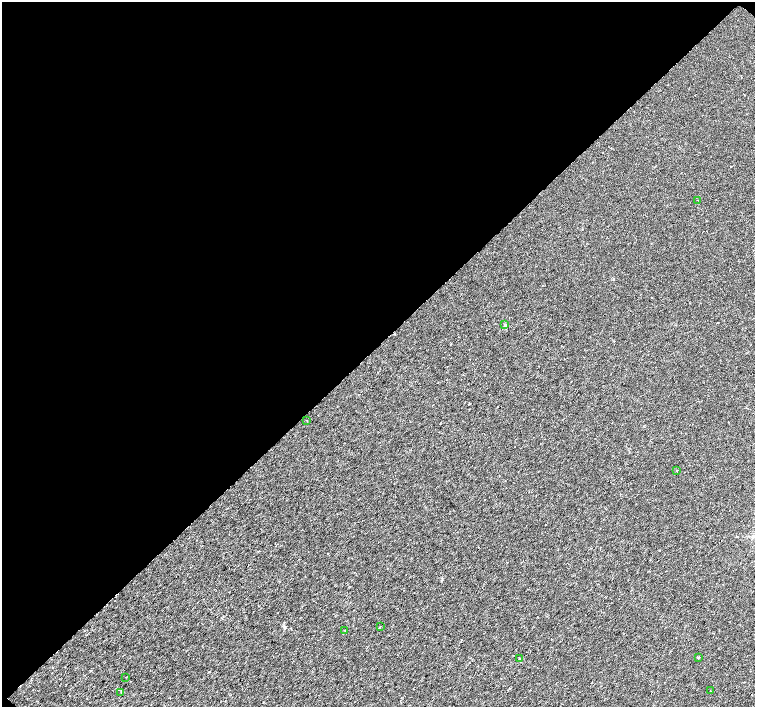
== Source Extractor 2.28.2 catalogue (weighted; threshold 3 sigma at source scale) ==
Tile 2 of 4 x 4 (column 2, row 1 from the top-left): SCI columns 1506-3010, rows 4385-5794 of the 6024 x 6017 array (HDU 1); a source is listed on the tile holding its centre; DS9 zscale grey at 2 x 2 block average (1 PNG px = mean of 2 x 2 image px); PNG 757 x 709 px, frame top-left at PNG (2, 2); each listed source drawn as its Kron ellipse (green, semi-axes under 4 px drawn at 4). Shown black and unused: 49% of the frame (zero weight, under 3 of 6 exposures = <1% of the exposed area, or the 3 px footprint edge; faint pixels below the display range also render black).
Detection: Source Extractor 2.28.2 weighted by HDU 2 'WHT'; one run over the whole footprint, this tile lists its part. Background 0.0116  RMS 0.0035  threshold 0.0144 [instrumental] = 3 sigma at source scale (4.09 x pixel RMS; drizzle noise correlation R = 1.36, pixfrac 0.8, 0.0396/0.0396 arcsec/px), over >= 5 px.
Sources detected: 12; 1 cosmic-ray / hot-pixel residue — neither listed nor drawn; the other 11 listed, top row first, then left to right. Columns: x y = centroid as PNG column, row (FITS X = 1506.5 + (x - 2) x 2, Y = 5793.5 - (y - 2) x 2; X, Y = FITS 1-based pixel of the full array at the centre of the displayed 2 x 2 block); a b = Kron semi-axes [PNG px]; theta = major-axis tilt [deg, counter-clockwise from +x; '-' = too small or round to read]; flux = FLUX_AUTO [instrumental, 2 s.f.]
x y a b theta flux
698 200 2 2 - 0.25
505 325 3 3 - 0.59
307 420 2 2 - 0.33
677 470 2 2 - 0.59
380 627 2 2 - 0.64
345 630 2 2 - 0.29
698 658 2 2 - 0.38
519 659 2 2 - 0.65
126 677 2 2 - 0.27
710 691 2 2 - 0.37
121 692 2 2 - 0.26
Diffuse or blended objects may show on this block-average render without a row.